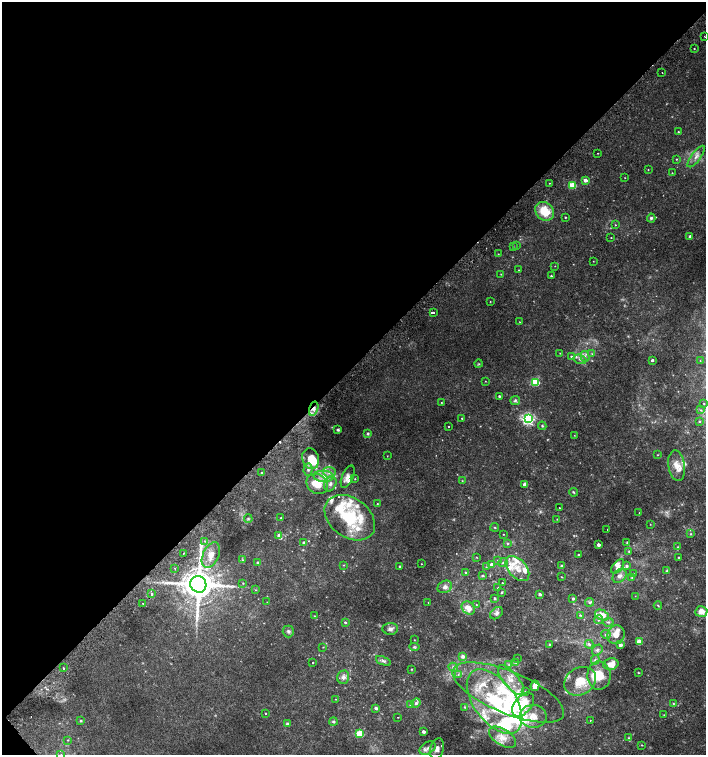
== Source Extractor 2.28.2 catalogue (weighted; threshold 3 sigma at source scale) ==
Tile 5 of 4 x 4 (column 1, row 2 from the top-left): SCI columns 182-1589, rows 3048-4552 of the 6060 x 6084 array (HDU 1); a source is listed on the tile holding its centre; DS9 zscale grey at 2 x 2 block average (1 PNG px = mean of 2 x 2 image px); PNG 708 x 757 px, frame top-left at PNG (2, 2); each listed source drawn as its Kron ellipse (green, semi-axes under 4 px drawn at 4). Shown black and unused: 49% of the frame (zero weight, under 2 of 3 exposures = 2% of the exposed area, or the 3 px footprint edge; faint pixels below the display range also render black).
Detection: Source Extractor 2.28.2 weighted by HDU 2 'WHT'; one run over the whole footprint, this tile lists its part. Background 0.00538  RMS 0.0026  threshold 0.0118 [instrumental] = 3 sigma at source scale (4.5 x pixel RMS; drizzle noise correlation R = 1.50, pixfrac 1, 0.0396/0.0396 arcsec/px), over >= 5 px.
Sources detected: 251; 7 too faint to see at this stretch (2 x 2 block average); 2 inside a brighter object's white glare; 3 cosmic-ray / hot-pixel residue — neither listed nor drawn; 1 coinciding with a brighter row at this scale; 39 inside a brighter listed object's ellipse — not listed separately; the other 199 listed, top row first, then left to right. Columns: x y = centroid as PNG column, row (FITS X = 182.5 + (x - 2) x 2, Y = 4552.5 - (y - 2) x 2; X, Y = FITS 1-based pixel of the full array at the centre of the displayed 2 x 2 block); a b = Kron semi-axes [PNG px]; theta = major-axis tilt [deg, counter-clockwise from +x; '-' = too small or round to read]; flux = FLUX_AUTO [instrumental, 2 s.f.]
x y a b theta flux
705 37 2 2 - 0.56
694 48 2 2 - 2.2
662 72 2 2 - 0.26
678 132 2 2 - 0.38
597 153 2 2 - 0.47
696 156 13 4 53 3.6
676 159 3 2 - 0.51
648 170 2 2 - 0.3
672 173 2 2 - 0.32
625 178 2 2 - 0.24
585 180 2 2 - 5.1
549 183 2 2 - 0.34
572 185 3 3 - 23
545 211 10 8 -44 16
565 217 2 2 - 0.6
651 218 4 4 - 1.4
615 225 2 2 - 0.42
690 236 3 3 - 0.99
611 238 2 2 - 0.42
513 246 2 2 - 0.3
516 246 2 2 - 0.29
498 254 3 2 - 0.3
593 261 2 2 - 0.24
555 266 2 2 - 0.21
519 270 3 2 - 0.33
501 274 2 2 - 0.35
551 276 2 2 - 0.66
490 301 3 2 - 0.28
433 312 2 2 - 2.8
520 322 2 2 - 0.22
560 353 3 2 - 0.32
592 354 3 3 - 0.61
571 356 3 3 - 0.69
585 356 5 3 - 1.4
580 359 7 4 -18 1.8
652 360 2 2 - 1.8
700 361 2 2 - 0.2
479 364 4 3 - 0.63
485 381 2 2 - 0.31
535 382 3 3 - 28
499 396 2 2 - 0.93
515 400 5 4 - 1.3
441 403 3 2 - 0.32
704 404 2 2 - 0.33
314 409 7 4 73 3.1
701 410 3 2 - 0.52
462 418 2 2 - 0.4
528 419 4 3 - 130
699 421 3 2 - 0.55
448 426 2 2 - 0.57
542 426 4 3 - 0.9
338 430 4 3 - 0.83
368 434 4 3 - 0.84
574 435 2 2 - 0.25
658 455 2 2 - 0.33
387 456 2 2 - 0.29
311 459 10 8 -70 9.7
677 466 15 8 -82 6.7
308 469 6 4 85 1.6
329 472 6 5 - 2.7
261 473 2 2 - 0.91
324 476 10 5 -2 5
348 477 12 5 67 3.6
355 479 2 2 - 0.33
462 481 3 2 - 0.34
317 484 11 9 -33 11
330 484 8 5 68 2.8
525 484 3 2 - 4.7
573 492 4 3 - 0.75
377 503 2 2 - 0.34
559 508 2 2 - 0.37
639 513 2 2 - 0.17
248 518 4 4 - 0.89
281 518 2 2 - 0.94
350 518 28 19 -36 39
557 519 3 2 - 0.42
650 524 3 2 - 0.25
495 527 4 3 - 0.53
607 529 2 2 - 0.69
503 534 2 2 - 0.27
690 534 3 3 - 0.59
279 535 4 4 - 2
205 541 3 3 - 0.67
304 543 2 2 - 1.3
627 543 3 3 - 0.54
508 544 3 3 - 0.8
598 545 2 2 - 3.2
678 547 3 2 - 0.62
629 551 3 3 - 0.49
184 553 2 2 - 0.82
211 555 14 8 66 7.2
578 555 2 2 - 0.97
476 557 3 2 - 0.34
678 557 2 2 - 0.5
243 560 3 2 - 0.45
497 560 3 3 - 0.63
503 562 4 3 - 0.74
258 563 3 3 - 1.3
421 564 2 2 - 0.34
491 564 3 3 - 2
343 565 3 2 - 0.39
400 566 2 2 - 1.1
562 566 3 3 - 0.84
618 566 8 4 49 2.4
627 566 4 4 - 1.2
486 567 4 3 - 0.66
175 568 2 2 - 1.9
517 568 15 9 -48 7.7
667 571 4 4 - 0.91
466 572 2 2 - 0.76
634 574 3 2 - 0.29
483 576 3 3 - 0.76
620 576 8 6 47 2.9
562 577 2 2 - 0.35
632 578 4 4 - 0.71
243 583 2 2 - 0.36
502 583 2 2 - 0.58
198 584 8 8 - 2000
445 587 7 6 - 3
498 588 3 2 - 0.46
255 590 3 2 - 0.38
501 593 3 3 - 0.66
152 594 2 2 - 2.3
540 594 3 2 - 1.6
635 596 2 2 - 0.21
494 598 2 2 - 1.2
573 599 2 2 - 1.3
267 602 2 2 - 0.18
428 602 2 2 - 0.22
589 602 4 4 - 1.2
143 604 2 2 - 1.1
476 605 2 2 - 0.39
658 605 4 2 - 0.54
468 608 7 6 - 7.3
701 612 6 5 - 6.1
497 613 7 5 43 1.8
580 615 4 3 - 0.73
602 615 7 5 -25 7.3
314 616 3 2 - 0.35
598 620 4 3 - 0.88
345 622 3 2 - 0.85
608 622 5 3 - 1.1
390 629 8 6 2 2.3
288 631 6 5 - 1.6
606 635 5 4 - 1.3
616 635 9 8 - 6.8
414 640 2 2 - 0.28
639 642 3 3 - 12
589 644 4 3 - 1.2
550 645 3 3 - 0.92
620 645 2 2 - 2.8
323 647 3 2 - 0.3
414 647 5 4 - 0.88
597 650 6 4 51 1.6
463 656 3 3 - 3.4
517 658 2 2 - 0.27
595 660 5 4 - 1.2
383 661 8 4 -22 1.6
313 663 2 2 - 0.94
516 663 3 3 - 0.59
611 664 8 5 13 7
509 665 4 3 - 0.92
453 667 5 4 - 1.7
63 668 2 2 - 1.2
411 669 3 2 - 0.37
638 673 3 2 - 0.35
458 674 3 3 - 0.93
599 676 14 11 -89 12
343 677 6 6 - 2.6
511 680 18 7 -51 9.1
580 681 17 13 30 14
535 686 5 4 - 4.1
508 692 59 21 -23 66
525 692 3 3 - 0.66
335 699 3 2 - 0.23
495 701 37 20 -53 59
416 703 5 4 - 1.7
673 703 4 3 - 0.6
410 704 3 3 - 0.84
523 705 14 8 50 17
465 707 4 3 - 0.6
376 708 3 2 - 2
265 713 2 2 - 0.37
664 715 3 2 - 0.37
533 716 13 11 -4 9.8
398 717 2 2 - 0.37
590 720 2 2 - 0.26
80 721 3 2 - 1
333 722 4 3 - 1
288 724 3 2 - 2.9
423 732 2 2 - 2.7
360 734 3 3 - 33
502 737 15 8 -33 7.6
629 738 4 3 - 0.59
68 740 3 2 - 0.44
642 745 2 2 - 0.4
428 748 9 6 32 3.3
437 749 11 7 77 3.4
61 754 3 2 - 0.33
Overlapping masked pixels (flux is a lower limit): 3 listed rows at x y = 314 409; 198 584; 152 594
Isophote crosses this tile's border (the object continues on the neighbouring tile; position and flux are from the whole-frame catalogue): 1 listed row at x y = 61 754
Diffuse or blended objects may show on this block-average render without a row.